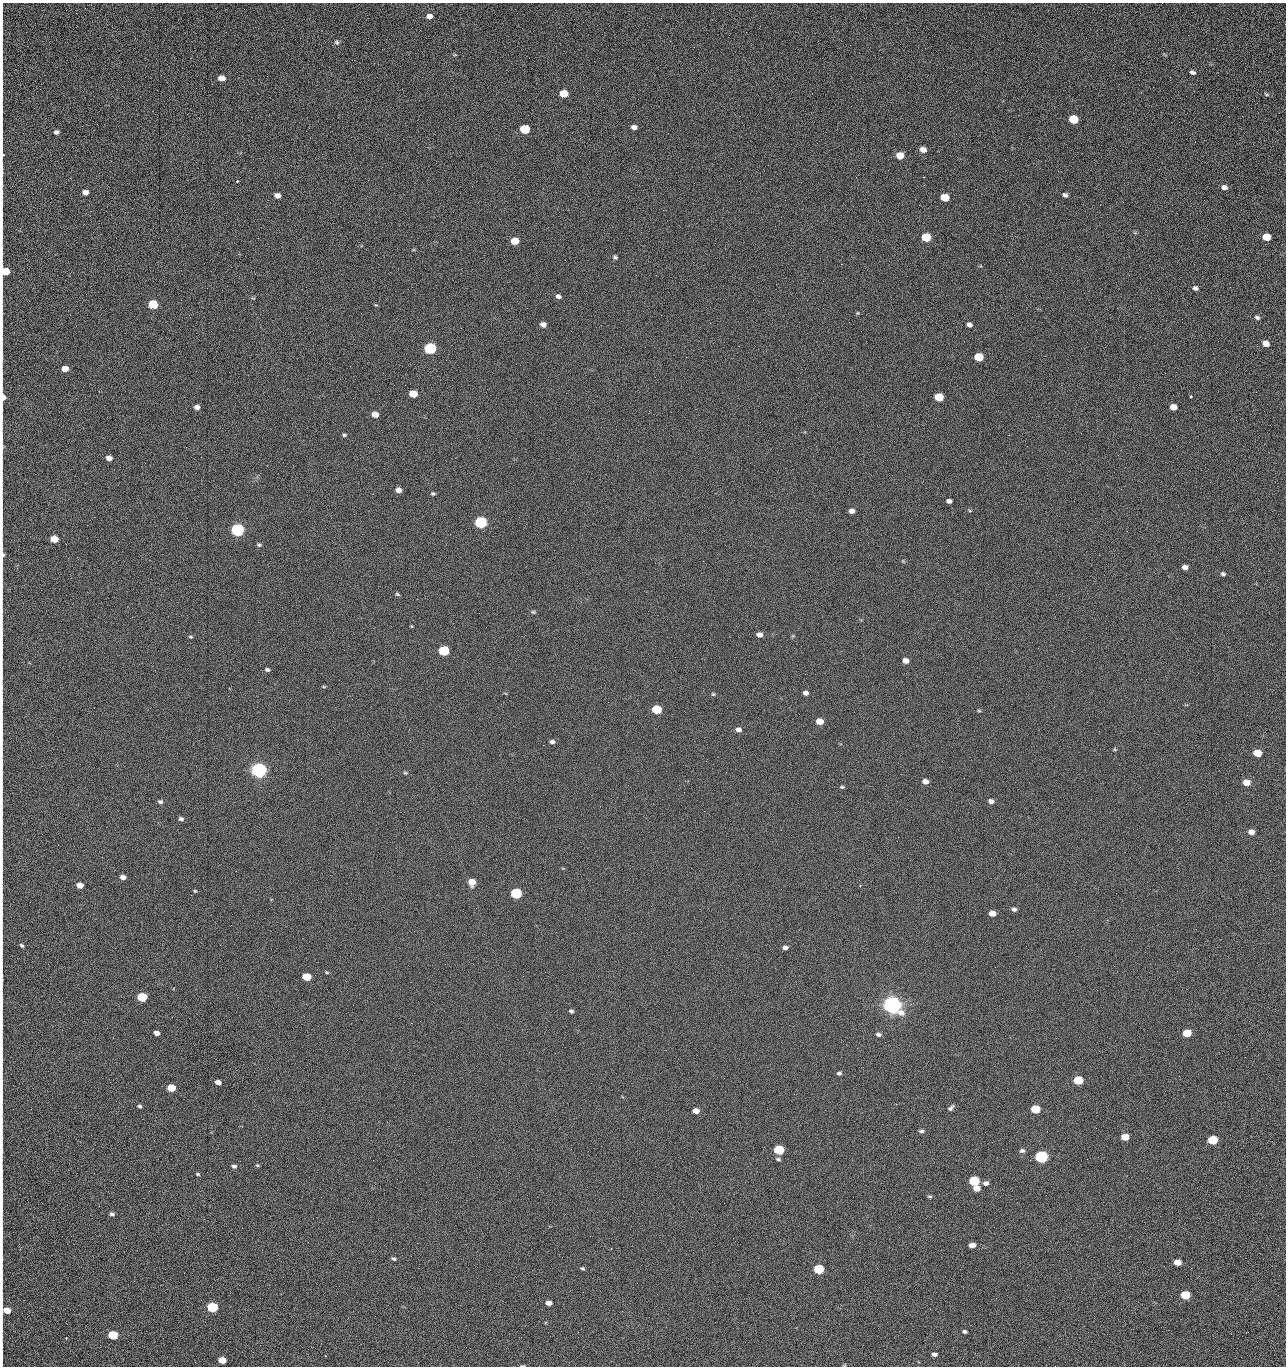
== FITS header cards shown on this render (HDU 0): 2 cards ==
NAXIS1  =                 1284 /fastest changing axis
NAXIS2  =                 1364 /next to fastest changing axis

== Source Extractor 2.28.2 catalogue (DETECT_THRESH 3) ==
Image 1284 x 1364 px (HDU 0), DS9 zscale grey, 1 PNG px = 1 image px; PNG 1288 x 1368 px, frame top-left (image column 1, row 1364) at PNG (2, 3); no overlay
Background 122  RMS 14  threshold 43.3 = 3 sigma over >= 5 px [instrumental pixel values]
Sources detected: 209; all 209 listed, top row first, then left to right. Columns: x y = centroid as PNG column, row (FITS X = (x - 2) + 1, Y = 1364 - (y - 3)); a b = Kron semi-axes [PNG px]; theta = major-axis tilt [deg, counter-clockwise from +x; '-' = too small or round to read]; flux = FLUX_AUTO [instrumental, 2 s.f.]
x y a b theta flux
429 16 7 5 1 4.9e+03
2 33 22 2 90 4.2e+03
1188 35 2 2 - 1.5e+03
670 41 2 2 - 2.4e+03
337 42 7 6 - 2.1e+03
454 55 6 3 18 9.9e+02
2 69 21 2 90 3.8e+03
1192 72 6 4 -19 2.5e+03
221 78 6 5 - 8.4e+03
2 92 9 2 90 1.8e+03
564 93 6 5 - 2.2e+04
1266 94 7 4 -28 1.5e+03
1073 119 6 5 - 4.3e+04
1179 122 2 2 - 1.1e+03
634 127 6 5 - 3.8e+03
525 129 6 5 - 5.3e+04
2 132 9 2 90 1.6e+03
56 132 5 5 - 2.5e+03
923 149 6 5 - 6.5e+03
3 154 3 2 - 2.5e+03
900 155 6 5 - 1.6e+04
1005 160 2 2 - 1.3e+03
1041 161 2 2 - 1.9e+03
2 173 11 3 86 2.2e+03
856 177 2 2 - 2.3e+03
923 177 2 2 - 3.0e+04
237 181 3 3 - 1.0e+03
1224 187 7 6 - 4.0e+03
85 192 5 4 - 4.9e+03
2 195 16 2 90 2.8e+03
277 195 6 5 - 5.8e+03
1065 195 6 4 -26 2.5e+03
945 197 6 5 - 2.8e+04
785 200 2 2 - 4.8e+02
1123 202 3 2 - 8.5e+02
2 213 14 2 90 2.0e+03
2 237 10 2 90 1.8e+03
926 237 6 5 - 4.1e+04
1267 237 6 5 - 2.4e+04
515 241 6 5 - 1.9e+04
615 257 6 4 -46 1.7e+03
841 264 2 2 - 2.6e+04
5 271 8 6 75 2.3e+04
306 287 2 2 - 5.1e+02
1195 288 5 5 - 2.5e+03
558 296 6 5 - 2.9e+03
153 304 6 5 - 5.0e+04
376 305 6 3 -17 9.0e+02
2 311 19 2 -89 3.1e+03
857 313 5 4 - 1.1e+03
1257 318 7 5 -24 2.0e+03
849 322 2 2 - 5.8e+02
710 323 2 2 - 3.2e+03
543 324 6 5 - 4.9e+03
969 325 6 5 - 3.5e+03
1096 330 2 2 - 5.2e+02
2 332 12 2 90 2.0e+03
1266 343 6 5 - 9.7e+03
739 346 2 2 - 4.3e+02
430 348 6 6 - 1.6e+05
2 357 19 2 90 2.9e+03
979 357 6 5 - 3.8e+04
350 366 2 2 - 3.2e+03
65 369 5 5 - 1.0e+04
1165 373 2 2 - 8.2e+02
1256 392 2 2 - 9.6e+02
413 394 6 5 - 1.9e+04
3 397 7 4 -89 6.5e+03
939 397 6 5 - 3.3e+04
1190 397 3 3 - 4.4e+03
197 407 5 4 - 4.4e+03
1173 407 6 5 - 9.5e+03
375 414 6 5 - 9.2e+03
344 435 5 4 - 1.4e+03
1009 435 2 2 - 1.3e+03
2 447 14 3 87 2.3e+03
186 447 2 2 - 2.8e+03
109 458 6 5 - 5.9e+03
85 483 3 2 - 9.7e+02
398 490 6 5 - 5.2e+03
433 493 6 4 -2 1.5e+03
949 501 5 4 - 3.2e+03
779 509 2 2 - 4.8e+02
852 511 5 4 - 4.8e+03
481 522 6 5 - 1.9e+05
237 530 6 5 - 3.2e+05
54 539 6 5 - 1.8e+04
259 545 6 4 -9 1.6e+03
3 555 9 4 -89 3.6e+03
903 561 4 4 - 9.8e+02
1185 567 5 4 - 5.0e+03
17 568 3 3 - 7.3e+02
1223 574 6 5 - 2.1e+03
397 594 6 5 - 1.4e+03
533 612 6 5 - 1.5e+03
411 626 4 3 - 9.0e+02
759 635 6 5 - 5.2e+03
190 637 6 3 -18 1.1e+03
2 646 8 2 90 1.4e+03
444 651 6 5 - 9.0e+04
905 661 5 4 - 6.8e+03
267 670 5 4 - 1.9e+03
324 687 5 3 - 9.2e+02
805 693 5 4 - 3.9e+03
713 694 5 4 - 1.3e+03
656 709 6 5 - 4.7e+04
979 711 4 4 - 1.1e+03
820 721 6 5 - 1.4e+04
738 730 7 6 - 3.9e+03
552 742 6 4 -11 2.6e+03
543 745 2 2 - 3.2e+03
1115 750 6 3 -19 1.0e+03
1257 753 6 5 - 2.6e+04
706 761 2 2 - 2.2e+03
259 770 6 5 - 7.2e+05
726 772 2 2 - 2.6e+03
405 773 6 4 -20 1.3e+03
925 781 5 5 - 5.8e+03
1246 782 6 5 - 1.3e+04
842 787 6 4 -1 1.5e+03
991 801 6 5 - 3.9e+03
160 802 6 5 - 2.2e+03
181 819 6 5 - 2.2e+03
2 822 10 2 90 1.6e+03
1251 832 6 5 - 6.0e+03
897 841 2 2 - 3.9e+02
123 877 5 4 - 5.3e+03
472 882 6 5 - 1.3e+04
80 885 5 4 - 9.5e+03
860 885 3 3 - 8.2e+02
195 891 4 4 - 1.1e+03
516 893 6 5 - 1.2e+05
1014 909 6 5 - 2.8e+03
992 913 6 4 -6 9.1e+03
22 945 5 4 - 1.8e+03
785 947 5 4 - 3.3e+03
327 972 6 3 -20 1.1e+03
523 976 2 2 - 2.1e+03
306 977 6 5 - 3.2e+04
2 980 11 2 90 1.9e+03
142 997 6 5 - 5.1e+04
2 1003 11 2 90 2.1e+03
892 1005 7 6 - 1.2e+06
571 1011 5 4 - 2.0e+03
411 1023 2 2 - 5.6e+03
156 1033 5 4 - 5.7e+03
1187 1033 6 5 - 2.8e+04
878 1035 7 5 -8 2.6e+03
857 1048 2 2 - 1.5e+03
1245 1057 2 2 - 1.7e+03
2 1059 11 2 90 1.7e+03
839 1073 5 4 - 2.1e+03
1179 1076 2 2 - 2.6e+03
1078 1080 6 5 - 4.8e+04
218 1082 5 4 - 5.3e+03
171 1088 6 5 - 3.0e+04
139 1106 5 4 - 1.7e+03
951 1108 9 5 42 2.6e+03
1035 1109 6 5 - 4.3e+04
696 1111 5 4 - 8.5e+03
729 1112 2 2 - 8.5e+02
921 1131 6 4 -2 2.1e+03
91 1135 2 2 - 2.5e+03
1125 1137 6 5 - 1.7e+04
2 1138 18 2 90 3.1e+03
1213 1140 6 5 - 5.8e+04
779 1150 6 5 - 7.8e+04
1022 1151 6 5 - 2.4e+03
1041 1157 6 5 - 2.8e+05
778 1159 6 4 -15 1.7e+03
1087 1159 2 2 - 1.3e+03
1030 1160 3 2 - 1.1e+03
257 1165 5 4 - 1.3e+03
234 1166 6 4 -15 2.6e+03
198 1174 5 3 - 1.3e+03
974 1181 6 5 - 8.4e+04
986 1183 6 5 - 3.6e+03
976 1188 6 5 - 9.8e+03
2 1189 9 2 90 1.3e+03
930 1196 6 4 -3 1.5e+03
2 1209 9 2 90 1.3e+03
112 1214 5 4 - 2.5e+03
2 1233 10 2 90 1.3e+03
308 1242 2 2 - 1.8e+03
417 1243 2 2 - 5.4e+03
972 1245 5 4 - 8.4e+03
2 1252 8 2 90 8.2e+02
394 1259 5 4 - 1.6e+03
1177 1262 6 5 - 1.4e+04
582 1268 6 4 -26 1.5e+03
819 1269 6 5 - 7.9e+04
583 1292 2 2 - 5.1e+02
1185 1295 6 5 - 4.6e+04
996 1298 2 2 - 2.8e+03
2 1301 11 2 90 1.6e+03
549 1303 5 4 - 7.4e+03
212 1307 6 5 - 9.9e+04
7 1310 6 4 -5 1.6e+04
622 1311 3 2 - 8.4e+02
965 1331 5 4 - 2.1e+03
578 1332 2 2 - 3.6e+03
113 1335 6 5 - 5.3e+04
66 1338 3 2 - 6.2e+02
321 1343 2 2 - 1.1e+03
934 1354 5 4 - 3.4e+03
2 1358 10 2 90 1.4e+03
222 1360 6 4 -12 1.8e+04
522 1366 6 3 0 1.0e+03
1055 1366 2 2 - 2.1e+03
At the frame edge (FLAGS 8, measured only in part): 31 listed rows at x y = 2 33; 2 69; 2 92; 2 132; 3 154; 2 173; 2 195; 2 213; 2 237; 5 271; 2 311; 2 332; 2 357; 3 397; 2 447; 3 555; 2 646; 2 822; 2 980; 2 1003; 2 1059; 2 1138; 2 1189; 2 1209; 2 1233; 2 1252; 2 1301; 7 1310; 2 1358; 522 1366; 1055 1366

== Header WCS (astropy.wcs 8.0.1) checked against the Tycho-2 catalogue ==
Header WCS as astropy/WCSLIB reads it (CRVAL/CRPIX/CD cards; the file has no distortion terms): RA---TAN/DEC--TAN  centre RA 15:41:40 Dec +52:00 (235.42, +51.99 deg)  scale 1.26 arcsec/px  FOV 26.9' x 28.5'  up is +92 deg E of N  parity flipped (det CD > 0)
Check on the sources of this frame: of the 60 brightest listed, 9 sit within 2.0 arcsec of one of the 11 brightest Tycho-2 stars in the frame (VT <= 12.29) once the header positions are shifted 0.14 arcsec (0.11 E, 0.09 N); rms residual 0.88 arcsec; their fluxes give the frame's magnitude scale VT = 24.38 - 2.5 log10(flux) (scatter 0.22 mag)
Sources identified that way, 9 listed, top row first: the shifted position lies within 2.0 arcsec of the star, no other Tycho-2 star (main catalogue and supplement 1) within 4.0 arcsec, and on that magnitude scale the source's flux lands within +1.5 / -3 mag of the star's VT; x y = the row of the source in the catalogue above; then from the Tycho-2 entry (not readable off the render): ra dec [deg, ICRS J2000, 3 dp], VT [Tycho-2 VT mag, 2 dp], TYC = Tycho-2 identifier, HIP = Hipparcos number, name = IAU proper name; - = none
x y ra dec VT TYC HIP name
430 348 235.614 +52.064 11.61 3489-1132-1 - -
481 522 235.514 +52.049 11.19 3489-1407-1 - -
259 770 235.378 +52.130 9.31 3489-1322-1 76850 -
516 893 235.303 +52.042 11.52 3489-958-1 - -
892 1005 235.232 +51.912 9.59 3489-824-1 - -
1041 1157 235.143 +51.862 10.97 3489-1016-1 - -
974 1181 235.131 +51.886 12.29 3489-908-1 - -
819 1269 235.084 +51.941 11.45 3489-1346-1 - -
212 1307 235.075 +52.152 11.74 3489-912-1 - -